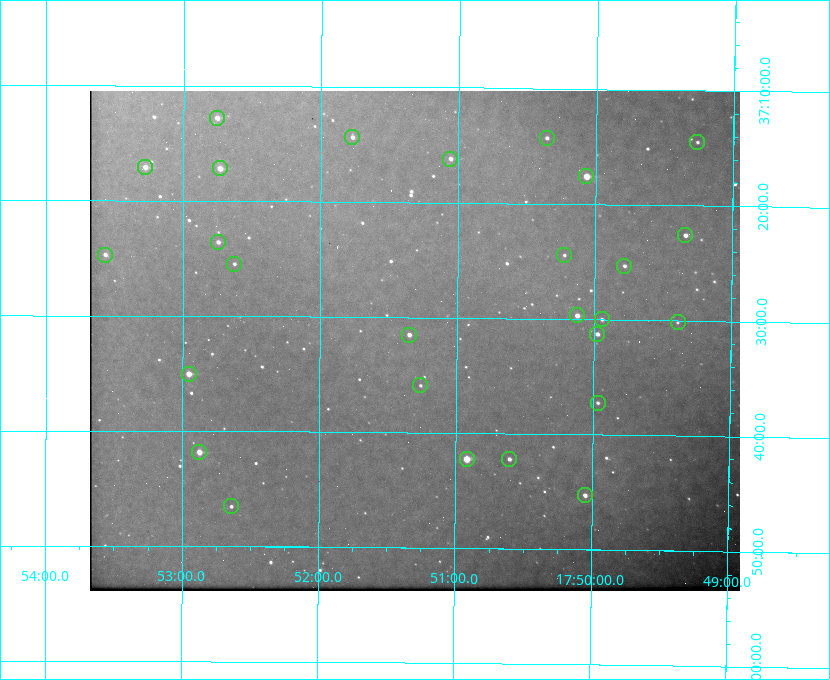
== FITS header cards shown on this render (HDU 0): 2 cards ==
NAXIS1  =                  650 / Width of table row in bytes
NAXIS2  =                  500 / Number of rows in table

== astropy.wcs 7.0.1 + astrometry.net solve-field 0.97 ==
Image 650 x 500 px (HDU 0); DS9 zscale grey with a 90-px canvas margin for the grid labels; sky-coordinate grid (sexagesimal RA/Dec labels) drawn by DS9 from the SOLVED WCS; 27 Tycho-2 reference stars matched to detected sources circled (green)
Header WCS: none
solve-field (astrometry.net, Tycho-2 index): SOLVED blind (the file carries no WCS)
Solved WCS: RA---TAN-SIP/DEC--TAN-SIP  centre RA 17:51:18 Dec +37:32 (267.83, +37.53 deg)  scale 5.21 arcsec/px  FOV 56.4' x 43.4'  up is +179 deg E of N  parity flipped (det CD > 0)
(file carries no celestial WCS; the grid is the blind solution)
Tycho-2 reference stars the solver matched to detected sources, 27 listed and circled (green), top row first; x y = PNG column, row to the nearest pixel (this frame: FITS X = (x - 90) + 1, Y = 500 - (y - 91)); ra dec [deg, ICRS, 3 dp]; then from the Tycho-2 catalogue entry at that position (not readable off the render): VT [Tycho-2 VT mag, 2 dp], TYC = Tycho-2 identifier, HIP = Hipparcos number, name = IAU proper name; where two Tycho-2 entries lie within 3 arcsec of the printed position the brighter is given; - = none
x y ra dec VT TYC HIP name
217 118 268.189 +37.213 9.71 2620-542-1 - -
352 137 267.943 +37.240 10.39 2620-505-1 - -
547 138 267.589 +37.238 11.09 2619-212-1 - -
697 142 267.316 +37.242 12.03 2619-611-1 - -
450 159 267.764 +37.270 10.17 2620-784-1 - -
145 167 268.319 +37.285 9.88 2620-536-1 - -
220 168 268.183 +37.286 8.98 2620-786-1 87506 -
586 176 267.517 +37.293 8.96 2619-379-1 - -
685 235 267.335 +37.377 10.60 2619-634-1 - -
218 242 268.186 +37.393 10.44 2620-175-1 - -
105 255 268.392 +37.412 10.60 2620-800-1 - -
564 255 267.555 +37.408 11.50 2619-358-1 - -
234 264 268.156 +37.424 11.25 2620-712-1 - -
624 266 267.445 +37.422 11.17 2619-451-1 - -
577 315 267.531 +37.495 10.07 2619-274-1 - -
602 319 267.485 +37.500 11.33 2619-40-1 - -
678 322 267.347 +37.503 12.15 3088-638-1 - -
597 334 267.494 +37.522 10.35 3088-270-1 - -
409 335 267.836 +37.525 9.96 3089-889-1 - -
189 374 268.239 +37.584 8.64 3089-755-1 - -
420 385 267.815 +37.598 11.54 3089-1081-1 - -
598 403 267.491 +37.621 11.40 3088-1284-1 - -
199 452 268.219 +37.697 8.93 3089-671-1 - -
467 459 267.730 +37.705 8.13 3089-1203-1 87349 -
509 459 267.652 +37.703 11.04 3089-693-1 - -
585 495 267.512 +37.755 10.10 3089-2332-1 - -
231 506 268.159 +37.775 11.22 3089-2245-1 - -